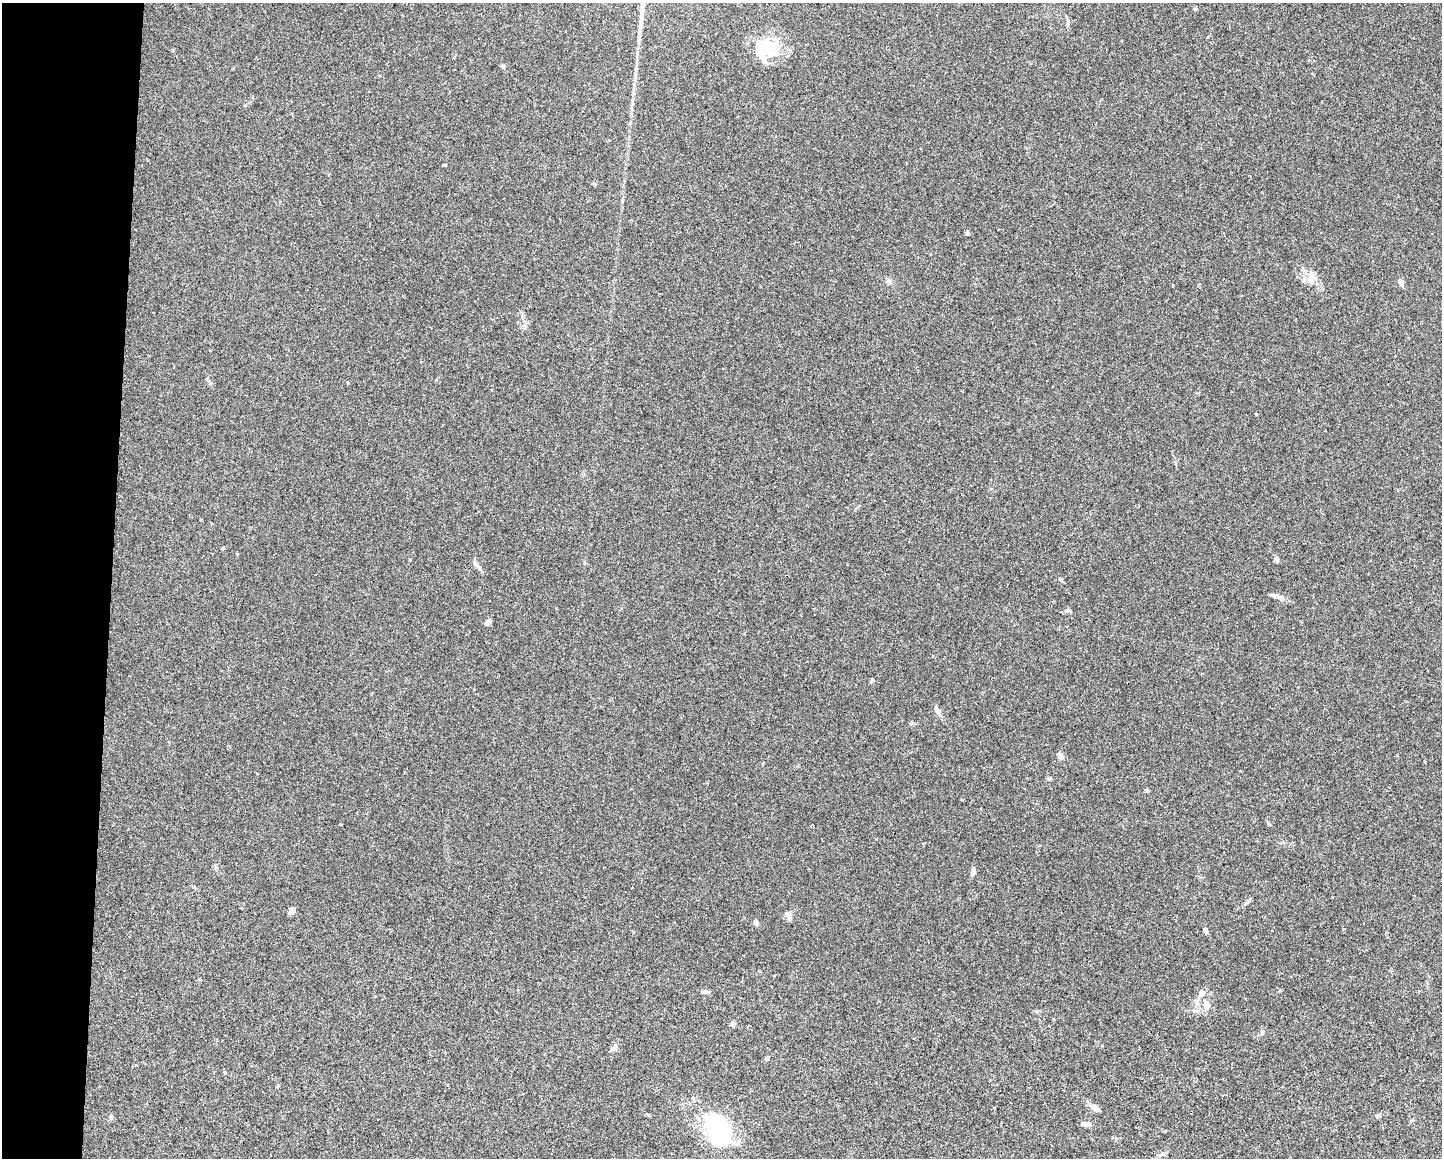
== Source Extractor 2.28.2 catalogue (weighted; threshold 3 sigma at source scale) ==
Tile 4 of 3 x 4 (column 1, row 2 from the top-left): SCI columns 221-1660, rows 2313-3468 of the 4647 x 4626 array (HDU 1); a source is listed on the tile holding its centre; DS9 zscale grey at full resolution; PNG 1444 x 1160 px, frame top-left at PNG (2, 3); no overlay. Shown black and unused: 8% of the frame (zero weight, under 2 of 3 exposures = <1% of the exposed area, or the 3 px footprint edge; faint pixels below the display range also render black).
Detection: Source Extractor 2.28.2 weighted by HDU 2 'WHT'; one run over the whole footprint, this tile lists its part. Background 0.0671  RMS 0.0056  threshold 0.0253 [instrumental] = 3 sigma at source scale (4.5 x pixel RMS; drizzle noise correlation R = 1.50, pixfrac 1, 0.05/0.05 arcsec/px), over >= 5 px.
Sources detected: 38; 1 inside a brighter object's white glare — not listed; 3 inside a brighter listed object's ellipse — not listed separately; the other 34 listed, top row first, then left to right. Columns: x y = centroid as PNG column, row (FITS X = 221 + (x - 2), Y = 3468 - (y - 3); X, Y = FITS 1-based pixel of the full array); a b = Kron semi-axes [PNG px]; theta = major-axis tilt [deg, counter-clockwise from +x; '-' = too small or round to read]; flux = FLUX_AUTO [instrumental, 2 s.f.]
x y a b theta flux
1195 9 5 4 - 0.71
769 48 33 27 75 19
503 66 6 5 - 0.84
967 233 5 4 - 0.99
1312 280 15 7 34 3.6
889 281 8 6 -29 1.6
1401 283 8 5 -67 2.2
348 383 4 3 - 0.48
1276 559 6 5 - 1.7
477 565 18 4 -44 1.8
1061 580 7 4 -53 0.68
1281 598 15 5 -29 2.3
488 622 7 6 - 1.7
938 711 14 5 -63 2.6
911 724 6 4 20 0.67
1061 756 6 5 - 2.5
1049 779 6 4 1 0.72
1269 824 5 4 - 0.61
923 844 3 3 - 0.56
974 871 9 5 82 1.5
1246 903 8 4 37 1
292 911 8 5 52 2.4
787 914 11 7 -62 2.2
756 923 5 5 - 2.4
1205 930 8 4 -63 1.2
705 992 9 4 -8 1.3
1207 1004 14 8 -64 3.6
732 1024 5 5 - 1.7
614 1048 11 6 45 2.2
1094 1107 13 6 -31 3.3
1377 1116 5 5 - 1.1
111 1117 6 4 -48 0.84
1085 1124 12 5 -2 2
720 1130 29 18 -70 86
Unlisted compact peaks at least as high as the median listed source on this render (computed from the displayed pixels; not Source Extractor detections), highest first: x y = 872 680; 1256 414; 1262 1032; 173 50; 1067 610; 1147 791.